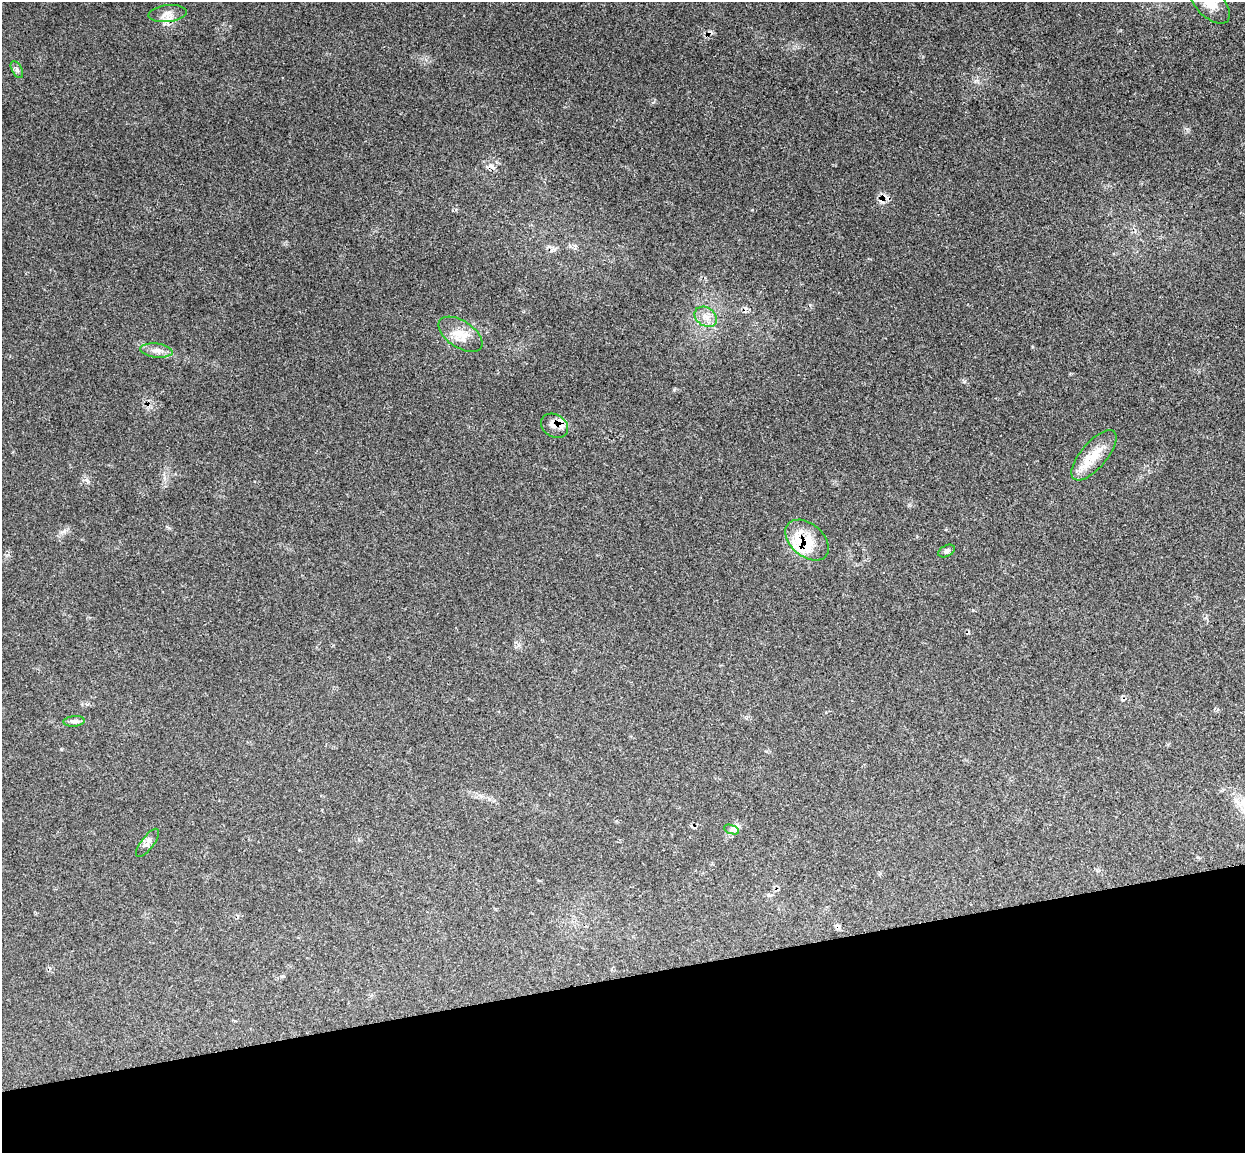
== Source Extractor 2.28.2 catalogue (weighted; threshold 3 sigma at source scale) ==
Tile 14 of 4 x 4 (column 2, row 4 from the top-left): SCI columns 1300-2542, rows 154-1304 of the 5085 x 5029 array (HDU 1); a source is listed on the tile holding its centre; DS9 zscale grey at full resolution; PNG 1247 x 1155 px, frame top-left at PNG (2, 2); each listed source drawn as its Kron ellipse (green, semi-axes under 4 px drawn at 4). Shown black and unused: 15% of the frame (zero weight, under 3 of 4 exposures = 6% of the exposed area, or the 3 px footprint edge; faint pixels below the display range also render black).
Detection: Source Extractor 2.28.2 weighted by HDU 2 'WHT'; one run over the whole footprint, this tile lists its part. Background 0.0737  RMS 0.0077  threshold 0.0345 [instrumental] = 3 sigma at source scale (4.5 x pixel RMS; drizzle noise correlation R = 1.50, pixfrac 1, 0.05/0.05 arcsec/px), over >= 5 px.
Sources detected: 19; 5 cosmic-ray / hot-pixel residue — neither listed nor drawn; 1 inside a brighter listed object's ellipse — not listed separately; the other 13 listed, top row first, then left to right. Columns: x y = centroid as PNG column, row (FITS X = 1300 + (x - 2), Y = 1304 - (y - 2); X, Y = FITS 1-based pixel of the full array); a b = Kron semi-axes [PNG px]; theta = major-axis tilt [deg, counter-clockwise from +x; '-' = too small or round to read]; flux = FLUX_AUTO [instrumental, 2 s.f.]
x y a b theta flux
1210 3 25 13 -47 17
168 14 19 8 6 6.3
17 70 9 5 -63 2
706 317 12 9 -35 6.3
460 334 25 13 -33 12
156 350 16 7 -6 4.7
555 426 14 11 -32 6.8
1094 455 31 13 49 17
807 540 25 16 -41 20
947 551 9 5 28 1.9
74 721 11 5 5 2.4
732 829 8 4 -19 1.9
148 843 17 6 53 3.9
Overlapping masked pixels (flux is a lower limit): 2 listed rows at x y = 555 426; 807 540
Isophote crosses this tile's border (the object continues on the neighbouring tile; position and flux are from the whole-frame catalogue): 1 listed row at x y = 1210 3
Unlisted compact peaks at least as high as the median listed source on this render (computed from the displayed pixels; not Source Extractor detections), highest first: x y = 88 482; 674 390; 64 531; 964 381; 1187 129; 61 749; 169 528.